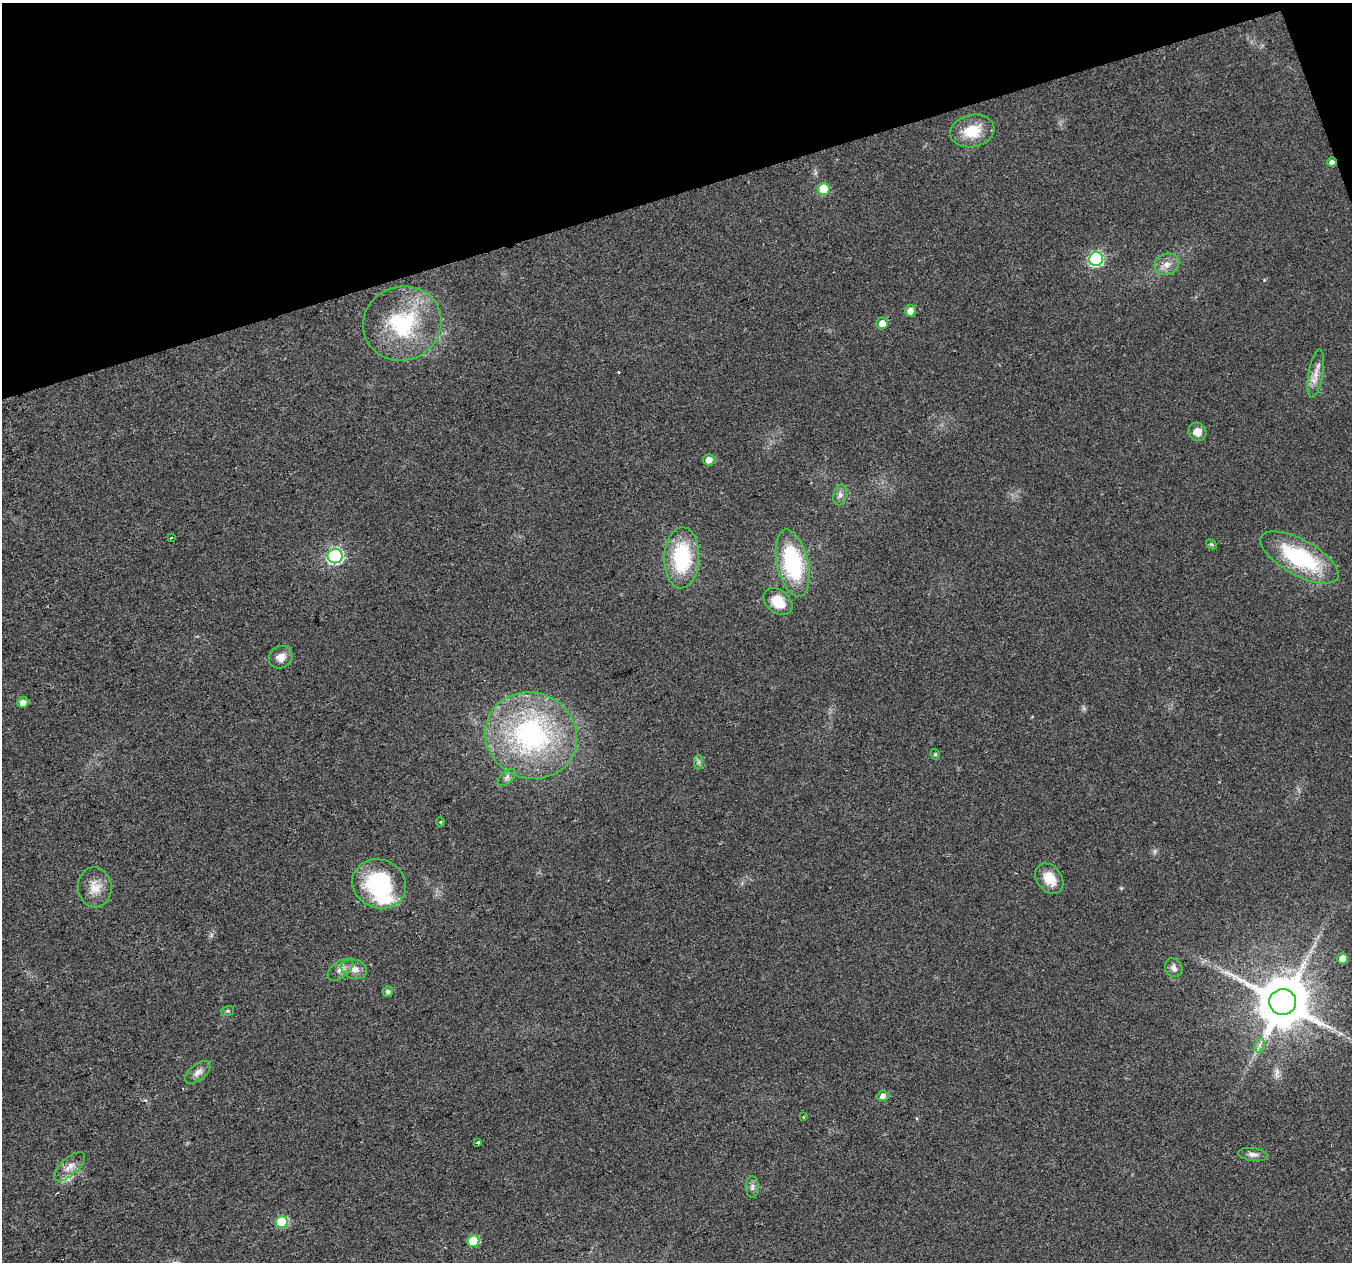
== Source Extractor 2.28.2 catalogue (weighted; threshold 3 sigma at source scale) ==
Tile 3 of 4 x 4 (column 3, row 1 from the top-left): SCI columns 2701-4050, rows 3901-5160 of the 5401 x 5226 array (HDU 1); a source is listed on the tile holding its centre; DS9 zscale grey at full resolution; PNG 1354 x 1264 px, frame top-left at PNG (2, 3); each listed source drawn as its Kron ellipse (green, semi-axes under 4 px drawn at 4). Shown black and unused: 16% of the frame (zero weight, under 2 of 3 exposures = <1% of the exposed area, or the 3 px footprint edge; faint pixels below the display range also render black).
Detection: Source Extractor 2.28.2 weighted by HDU 2 'WHT'; one run over the whole footprint, this tile lists its part. Background 0.041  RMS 0.0055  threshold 0.0249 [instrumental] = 3 sigma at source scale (4.5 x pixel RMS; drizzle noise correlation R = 1.50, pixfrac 1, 0.0396/0.0396 arcsec/px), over >= 5 px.
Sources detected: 49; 1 long thin detection or spike segment (spike, bleed or trail) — neither listed nor drawn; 2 inside a brighter listed object's ellipse — not listed separately; the other 46 listed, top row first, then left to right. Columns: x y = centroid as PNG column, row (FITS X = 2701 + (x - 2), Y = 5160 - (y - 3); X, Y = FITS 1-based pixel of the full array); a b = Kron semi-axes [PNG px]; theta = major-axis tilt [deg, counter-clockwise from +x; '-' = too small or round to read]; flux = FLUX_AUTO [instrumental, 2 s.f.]
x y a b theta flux
972 131 22 16 13 16
1332 162 5 4 - 2.3
824 189 6 6 - 18
1096 259 7 6 - 90
1167 264 13 10 22 4.9
910 311 6 5 - 5.1
402 323 39 37 22 52
882 323 6 5 - 5
1316 374 24 7 80 5.8
1197 432 9 8 - 5.1
709 460 6 5 - 4.7
840 495 10 6 80 2.3
171 538 3 2 - 0.97
1211 544 6 4 -43 0.79
335 556 7 7 - 110
1299 557 43 18 -29 55
682 558 30 17 88 43
793 563 34 15 -77 55
778 601 16 11 -38 12
281 657 12 11 - 4.9
23 702 5 5 - 3.9
531 735 46 43 -23 110
935 754 5 4 - 0.87
699 762 7 4 -90 1.2
507 778 11 5 42 2
441 822 5 3 - 0.57
1049 878 16 12 -52 9.9
379 884 27 24 -22 54
95 887 20 16 -84 8.6
1342 959 5 5 - 7.2
1174 968 10 8 -59 2.6
354 969 13 9 -18 5
340 970 15 8 36 3.7
388 992 5 5 - 1.9
1283 1002 13 13 - 3200
228 1011 6 5 - 0.9
1260 1045 7 4 71 1.8
198 1072 15 8 39 3.3
883 1096 6 5 - 2.9
804 1117 3 2 - 0.5
478 1142 3 3 - 2.4
1253 1154 15 6 -7 2.6
69 1167 19 8 43 4.9
752 1187 11 6 89 2.1
282 1222 6 6 - 26
473 1241 6 5 - 23
Overlapping masked pixels (flux is a lower limit): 1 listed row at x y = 1332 162